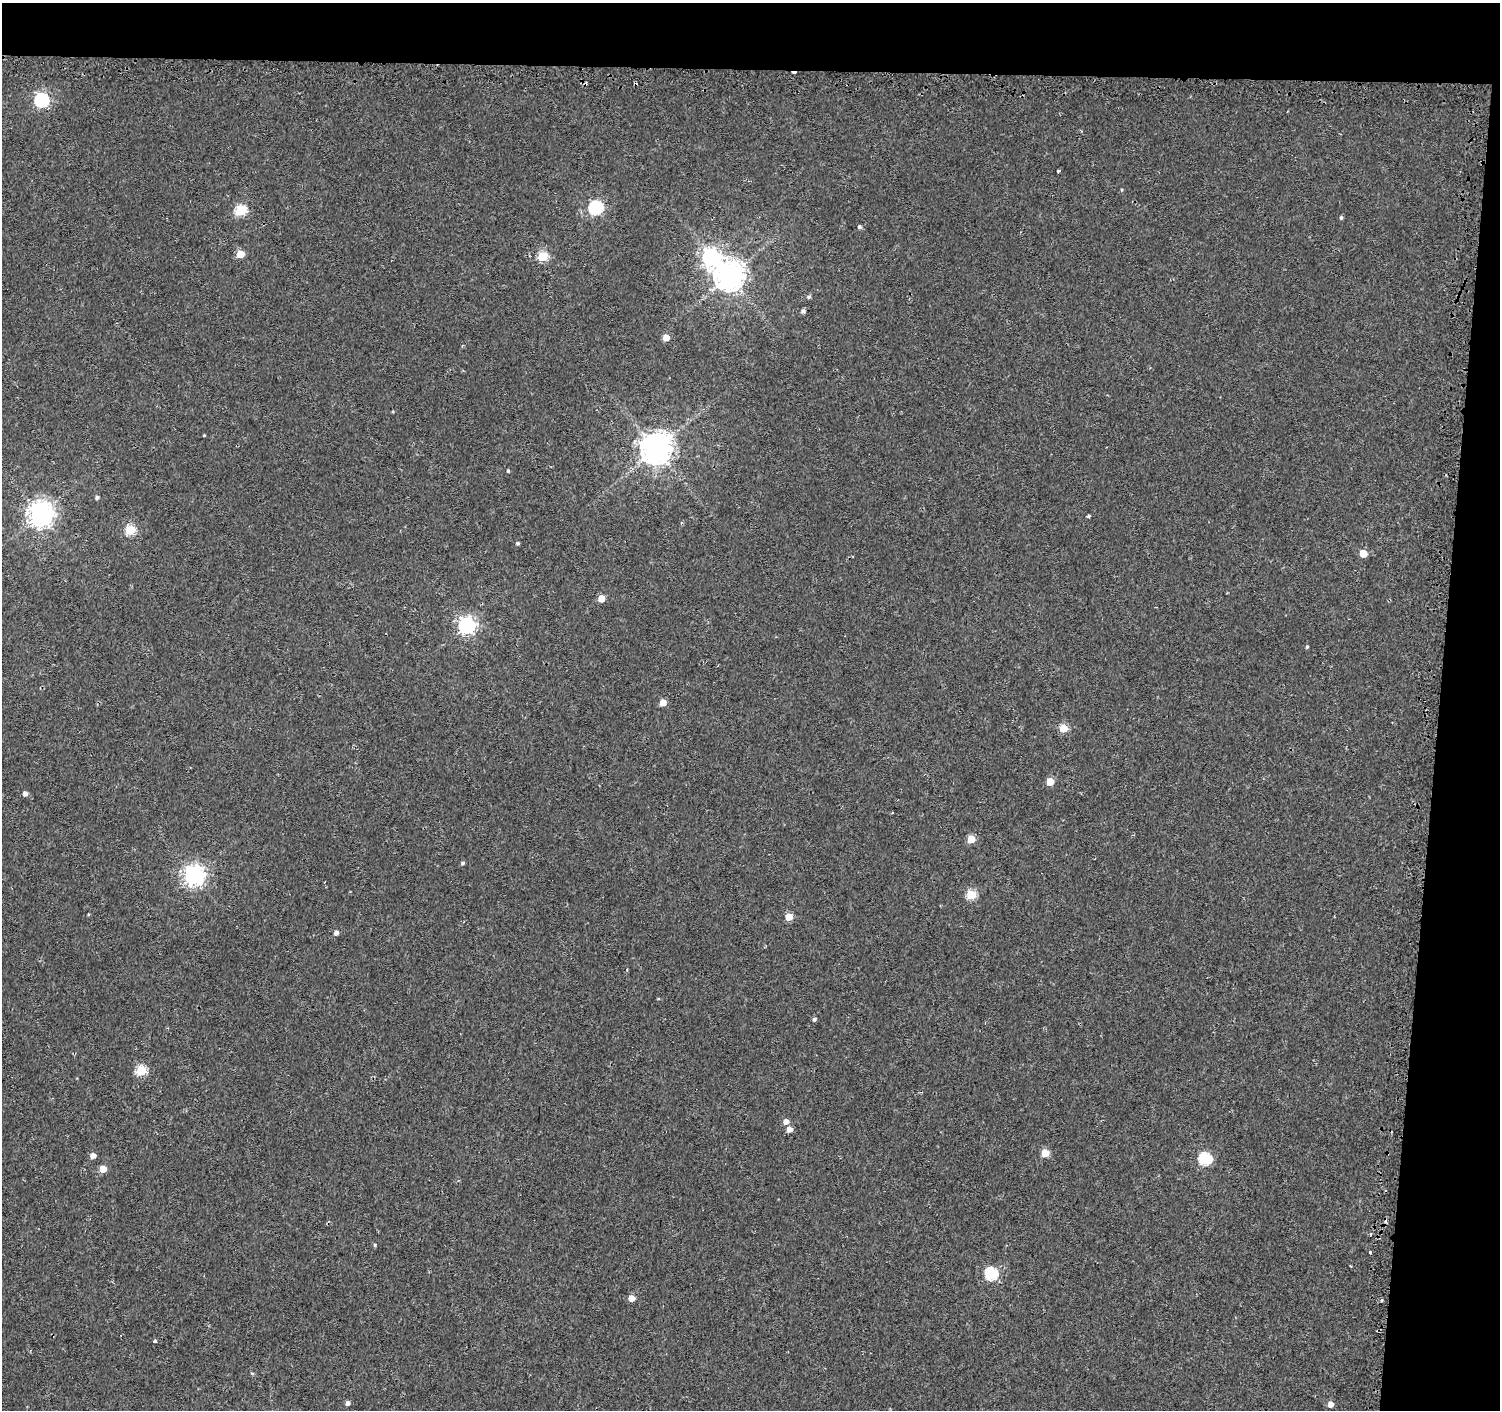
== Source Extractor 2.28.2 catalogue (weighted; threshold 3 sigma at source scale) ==
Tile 3 of 3 x 3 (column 3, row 1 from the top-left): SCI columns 3019-4516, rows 3071-4478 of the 4549 x 4788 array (HDU 1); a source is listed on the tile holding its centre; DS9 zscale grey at full resolution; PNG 1502 x 1412 px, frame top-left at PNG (2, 3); no overlay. Shown black and unused: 9% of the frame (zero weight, under 2 of 3 exposures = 3% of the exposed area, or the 3 px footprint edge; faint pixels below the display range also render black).
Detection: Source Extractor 2.28.2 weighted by HDU 2 'WHT'; one run over the whole footprint, this tile lists its part. Background 0.0015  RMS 0.0032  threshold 0.0144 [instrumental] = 3 sigma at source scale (4.5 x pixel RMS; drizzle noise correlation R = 1.50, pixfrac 1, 0.0396/0.0396 arcsec/px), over >= 5 px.
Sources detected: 60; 5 cosmic-ray / hot-pixel residue — not listed; the other 55 listed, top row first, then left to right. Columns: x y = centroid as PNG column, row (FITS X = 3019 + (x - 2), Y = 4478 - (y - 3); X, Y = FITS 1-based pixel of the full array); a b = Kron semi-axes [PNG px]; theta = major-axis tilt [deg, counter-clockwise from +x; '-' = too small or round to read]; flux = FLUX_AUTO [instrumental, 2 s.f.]
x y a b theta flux
41 100 6 6 - 59
1058 171 4 3 - 0.66
596 208 6 6 - 56
241 210 6 5 - 24
1341 217 5 4 - 0.49
859 227 5 5 - 0.64
240 254 5 5 - 9
542 256 5 5 - 18
711 257 8 8 - 120
729 276 9 9 - 440
808 297 6 4 15 0.58
803 311 5 5 - 0.86
666 338 5 4 - 4.7
204 435 3 3 - 0.27
656 449 9 9 - 570
508 471 4 4 - 0.34
97 497 5 5 - 0.75
40 514 8 8 - 310
1088 516 3 3 - 1.3
130 530 5 5 - 23
518 543 4 4 - 0.6
1363 553 5 5 - 6.8
601 598 5 5 - 5
467 625 7 7 - 110
1307 647 5 4 - 0.39
663 702 5 5 - 5.4
1063 728 5 5 - 9.7
1050 782 5 5 - 5.8
25 794 5 4 - 1.5
971 839 5 5 - 8.6
463 863 5 4 - 0.54
194 875 7 7 - 170
971 895 5 5 - 18
88 914 4 3 - 0.28
789 917 5 5 - 7
336 933 5 4 - 1.3
627 970 3 3 - 0.25
814 1019 4 4 - 0.71
141 1070 5 5 - 21
786 1121 5 5 - 2.1
789 1129 5 5 - 2.4
1045 1153 5 5 - 8.3
93 1155 5 4 - 2.2
1205 1159 6 6 - 37
103 1169 5 5 - 5.1
1371 1234 4 3 - 0.27
375 1245 4 4 - 0.42
1370 1252 3 3 - 1.6
991 1274 6 6 - 36
632 1298 5 4 - 3.8
1381 1300 4 4 - 0.4
155 1341 3 3 - 1.2
252 1373 5 3 - 0.35
348 1403 5 4 - 1.2
1330 1404 5 5 - 2.4